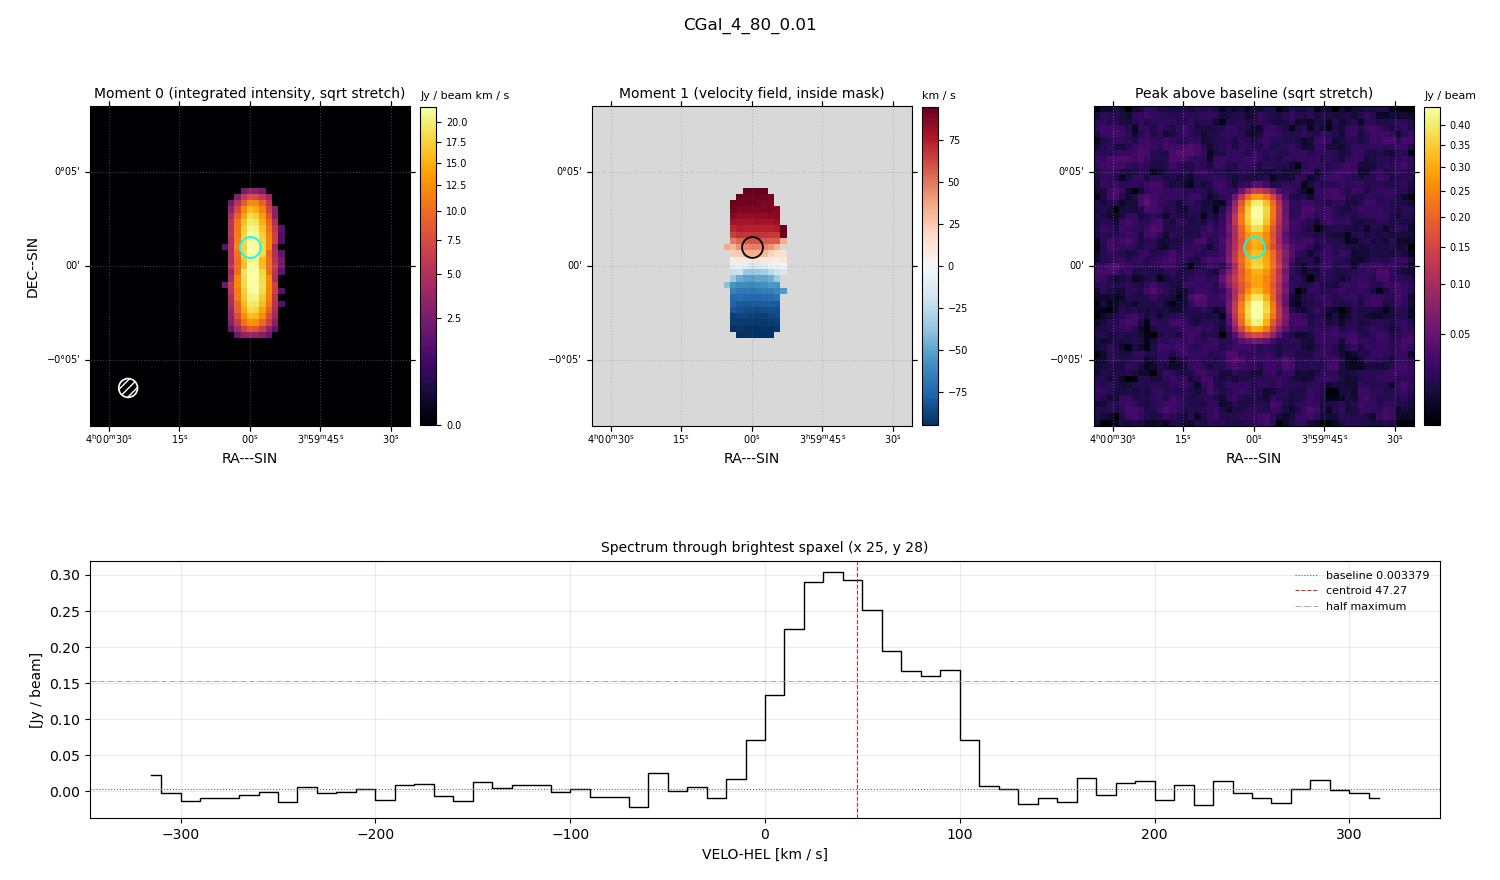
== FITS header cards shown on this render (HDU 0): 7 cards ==
OBJECT  = 'CGal_4_80_0.01'
BUNIT   = 'JY/BEAM '           /
CTYPE1  = 'RA---SIN'           /
CTYPE2  = 'DEC--SIN'           /
CTYPE3  = 'VELO-HEL'           /
NAXIS3  =                   64 / length of data axis 3
CUNIT3  = 'km/s    '           /

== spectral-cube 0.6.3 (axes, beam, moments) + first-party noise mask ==
SpectralCube HDU 0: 64 channels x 51 x 51 spaxels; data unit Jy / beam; figure title: CGal_4_80_0.01
Units: BUNIT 'JY/BEAM' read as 'Jy/beam' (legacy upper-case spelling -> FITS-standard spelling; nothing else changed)
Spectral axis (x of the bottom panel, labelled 'VELO-HEL [km / s]'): -315 .. 315 km / s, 64 channels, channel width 10 km / s
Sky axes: RA---SIN/DEC--SIN; field 17' x 17' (20 arcsec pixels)
Beam (drawn as the hatched ellipse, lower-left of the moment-0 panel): BMAJ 60 arcsec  BMIN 60 arcsec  BPA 0 deg
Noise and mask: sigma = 0.010 Jy / beam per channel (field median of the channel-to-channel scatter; agrees with the line-free scatter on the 2407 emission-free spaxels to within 2%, no correlation factor applied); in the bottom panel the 52 channels outside the line scatter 0.014 Jy / beam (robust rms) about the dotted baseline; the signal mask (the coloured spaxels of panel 2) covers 7% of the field
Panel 1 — Moment 0 (line voxels x channel width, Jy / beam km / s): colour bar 0 .. 22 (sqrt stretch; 0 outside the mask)
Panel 2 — Moment 1 (intensity-weighted velocity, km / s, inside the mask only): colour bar -95 .. 95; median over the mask -5
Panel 3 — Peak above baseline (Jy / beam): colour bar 0.0143 .. 0.448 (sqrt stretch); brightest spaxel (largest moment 0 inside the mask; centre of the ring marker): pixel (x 25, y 28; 0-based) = FK5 04h00m00s +00d01m00s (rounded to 2 s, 20 arcsec steps: no finer than the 20 arcsec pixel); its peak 0.3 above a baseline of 0.003379
Panel 4 — spectrum at that spaxel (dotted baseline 0.003379 Jy / beam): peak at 35 km / s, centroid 47.27 km / s (red dashed line; intensity-weighted over the run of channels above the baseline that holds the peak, -20 .. 120 km / s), W50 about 90 km / s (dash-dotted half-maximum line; edge to edge of the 9 channels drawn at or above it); detected line -10 .. 110 km / s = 12 of 64 channels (19%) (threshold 4 sigma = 0.04 Jy / beam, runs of >= 3 channels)